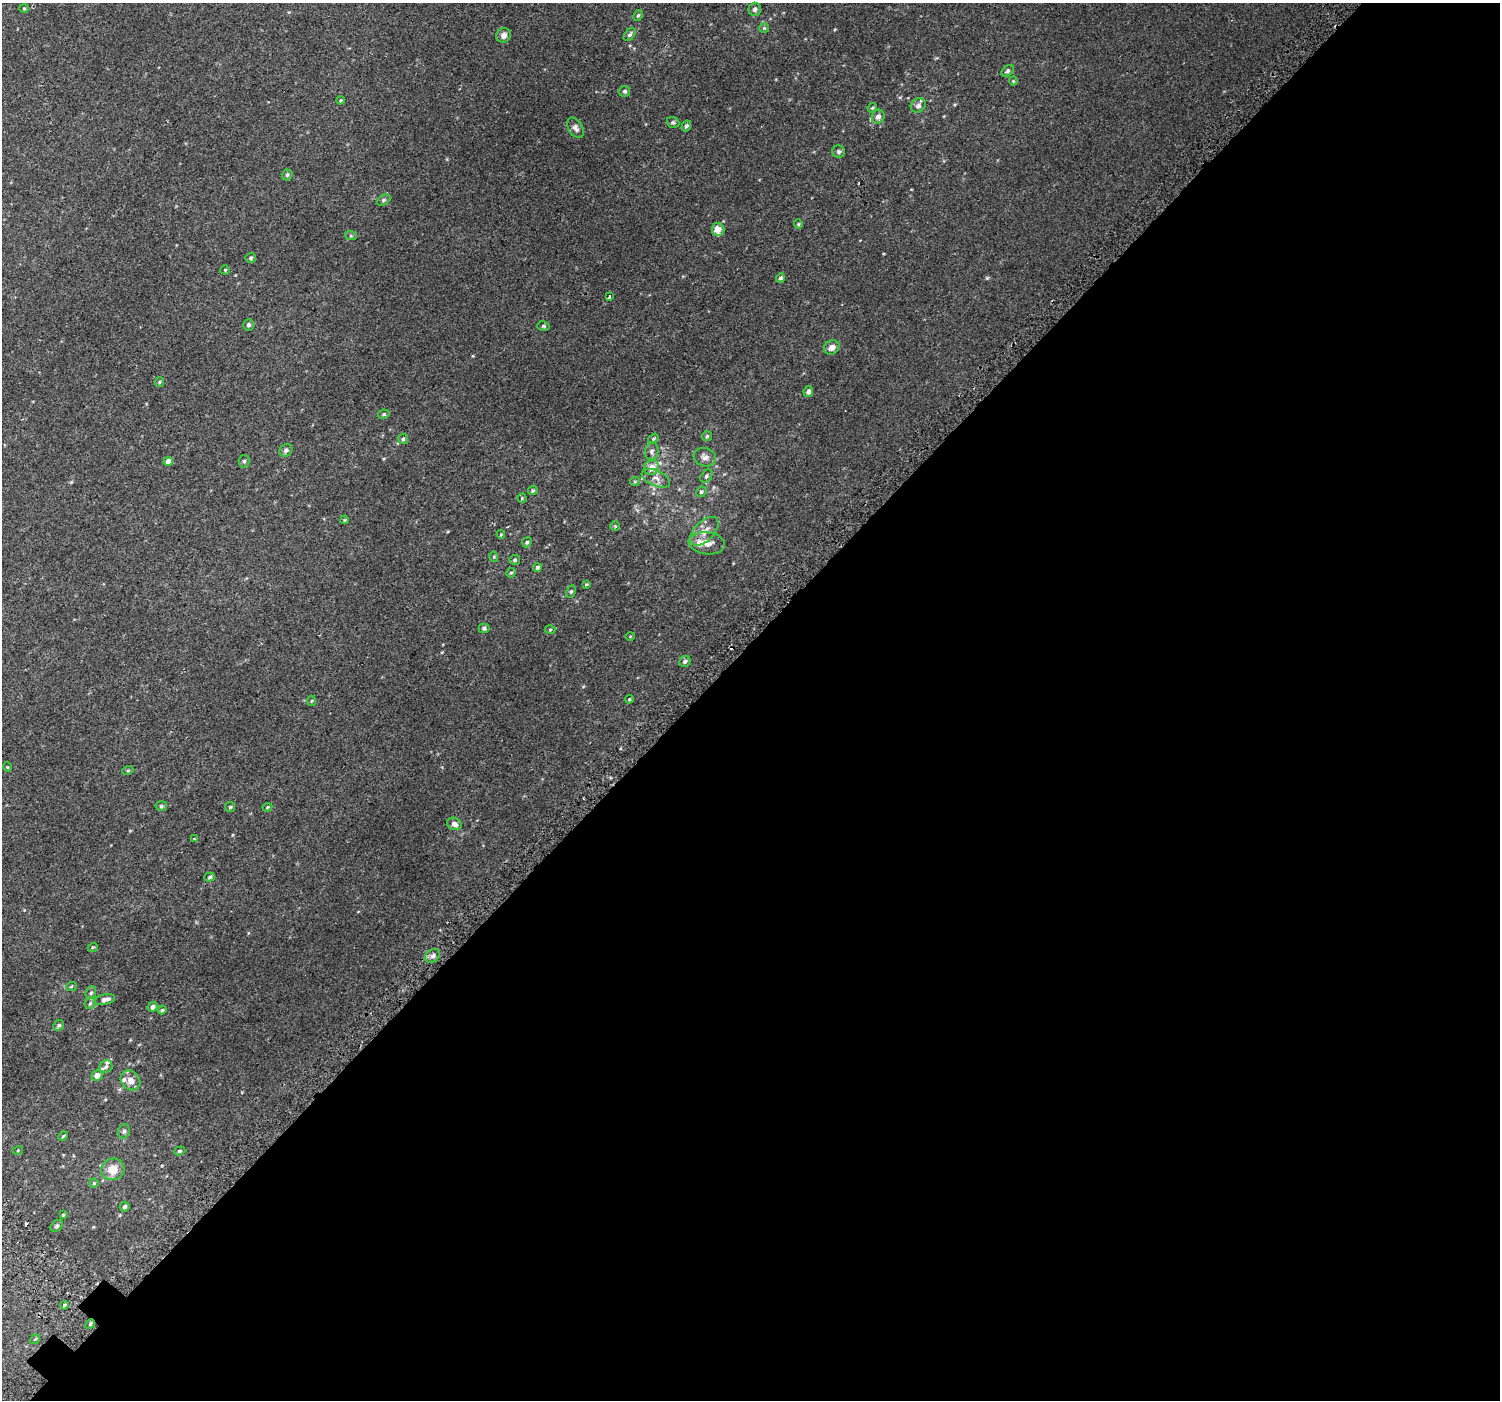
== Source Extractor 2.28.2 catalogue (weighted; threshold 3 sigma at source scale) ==
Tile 12 of 4 x 4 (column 4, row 3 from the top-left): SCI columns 4543-6040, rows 1696-3093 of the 6103 x 6117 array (HDU 1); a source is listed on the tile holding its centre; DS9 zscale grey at full resolution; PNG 1502 x 1402 px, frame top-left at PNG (2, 3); each listed source drawn as its Kron ellipse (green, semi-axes under 4 px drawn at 4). Shown black and unused: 54% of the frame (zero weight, under 2 of 3 exposures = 3% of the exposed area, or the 3 px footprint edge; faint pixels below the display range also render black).
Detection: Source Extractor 2.28.2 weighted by HDU 2 'WHT'; one run over the whole footprint, this tile lists its part. Background 0.017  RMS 0.0079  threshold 0.0354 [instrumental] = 3 sigma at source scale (4.5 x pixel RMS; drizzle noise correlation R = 1.50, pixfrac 1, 0.0396/0.0396 arcsec/px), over >= 5 px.
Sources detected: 105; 2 cosmic-ray / hot-pixel residue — neither listed nor drawn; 6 inside a brighter listed object's ellipse — not listed separately; the other 97 listed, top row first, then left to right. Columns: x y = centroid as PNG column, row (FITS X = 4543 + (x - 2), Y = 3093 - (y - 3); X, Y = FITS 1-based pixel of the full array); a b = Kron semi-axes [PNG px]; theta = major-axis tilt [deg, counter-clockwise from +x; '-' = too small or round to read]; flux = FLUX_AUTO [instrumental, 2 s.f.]
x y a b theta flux
24 8 4 4 - 0.74
755 9 6 6 - 1.8
638 15 6 4 61 1.1
764 28 5 5 - 0.97
504 35 8 6 47 3.2
630 35 7 5 48 1.5
1008 71 7 5 42 1.3
1013 81 4 4 - 0.65
625 91 6 5 - 1.3
341 100 4 3 - 0.78
918 105 8 6 35 2.5
872 108 5 3 - 0.79
878 117 7 6 - 3.3
673 122 6 5 - 1.3
686 126 6 4 59 1.3
575 128 11 7 -58 3.1
839 152 6 6 - 1.5
287 175 5 5 - 1
383 200 7 5 28 1.3
798 224 4 4 - 0.77
718 229 6 6 - 5.8
351 236 6 4 -18 0.83
251 258 5 5 - 1.2
225 270 4 4 - 0.8
781 278 4 4 - 1.5
609 296 4 3 - 5.9
249 325 6 5 - 1.8
543 326 6 5 - 1.1
832 347 8 7 - 3.9
159 382 5 4 - 0.9
808 391 5 4 - 3.1
384 414 6 4 13 1.1
707 436 5 5 - 1
653 438 6 4 36 1
403 439 5 5 - 1.3
286 450 7 6 - 2.3
652 451 9 6 78 2.4
705 457 11 9 -17 3.7
168 461 5 4 - 5.6
244 461 6 5 - 1.3
651 467 8 7 - 6.4
706 476 7 5 53 1.5
656 478 15 7 -23 4.5
635 481 5 4 - 0.86
533 490 5 4 - 1.1
701 492 5 5 - 1.4
522 498 4 4 - 0.8
345 520 4 3 - 0.7
615 526 4 4 - 0.76
704 531 17 10 46 6.9
501 534 4 4 - 0.62
527 542 5 4 - 1.3
707 543 18 11 -7 7.1
494 557 5 3 - 0.59
515 560 5 5 - 1.2
537 568 4 4 - 2.7
511 573 5 4 - 0.9
586 584 4 3 - 0.71
571 592 6 4 62 1
484 628 5 4 - 1.3
550 630 5 3 - 0.65
630 636 4 3 - 0.52
685 661 6 5 - 1.9
629 699 4 3 - 0.69
312 701 5 3 - 0.7
7 767 5 4 - 0.75
128 770 5 3 - 0.76
161 806 5 5 - 1.1
230 807 5 5 - 0.9
267 807 5 4 - 0.74
454 824 7 6 - 3.2
194 838 3 3 - 1.7
210 877 5 4 - 1.1
93 947 5 3 - 0.75
433 956 8 6 38 2.6
71 987 5 3 - 0.73
91 993 6 5 - 1.3
105 1000 10 5 11 3.6
90 1003 6 5 - 1.1
153 1007 5 4 - 2.5
162 1010 4 4 - 1
59 1025 6 5 - 1.3
106 1067 7 6 - 1.9
97 1075 6 5 - 4.8
131 1080 11 9 -46 5.4
124 1131 7 5 74 1.5
63 1136 5 4 - 0.91
18 1150 5 3 - 0.54
180 1151 6 4 18 0.85
113 1169 12 10 22 9.2
94 1183 4 4 - 0.83
125 1207 5 4 - 1.7
63 1215 3 3 - 0.69
57 1226 7 5 41 1.2
64 1305 4 3 - 1.2
90 1324 5 4 - 1
35 1339 5 3 - 0.7